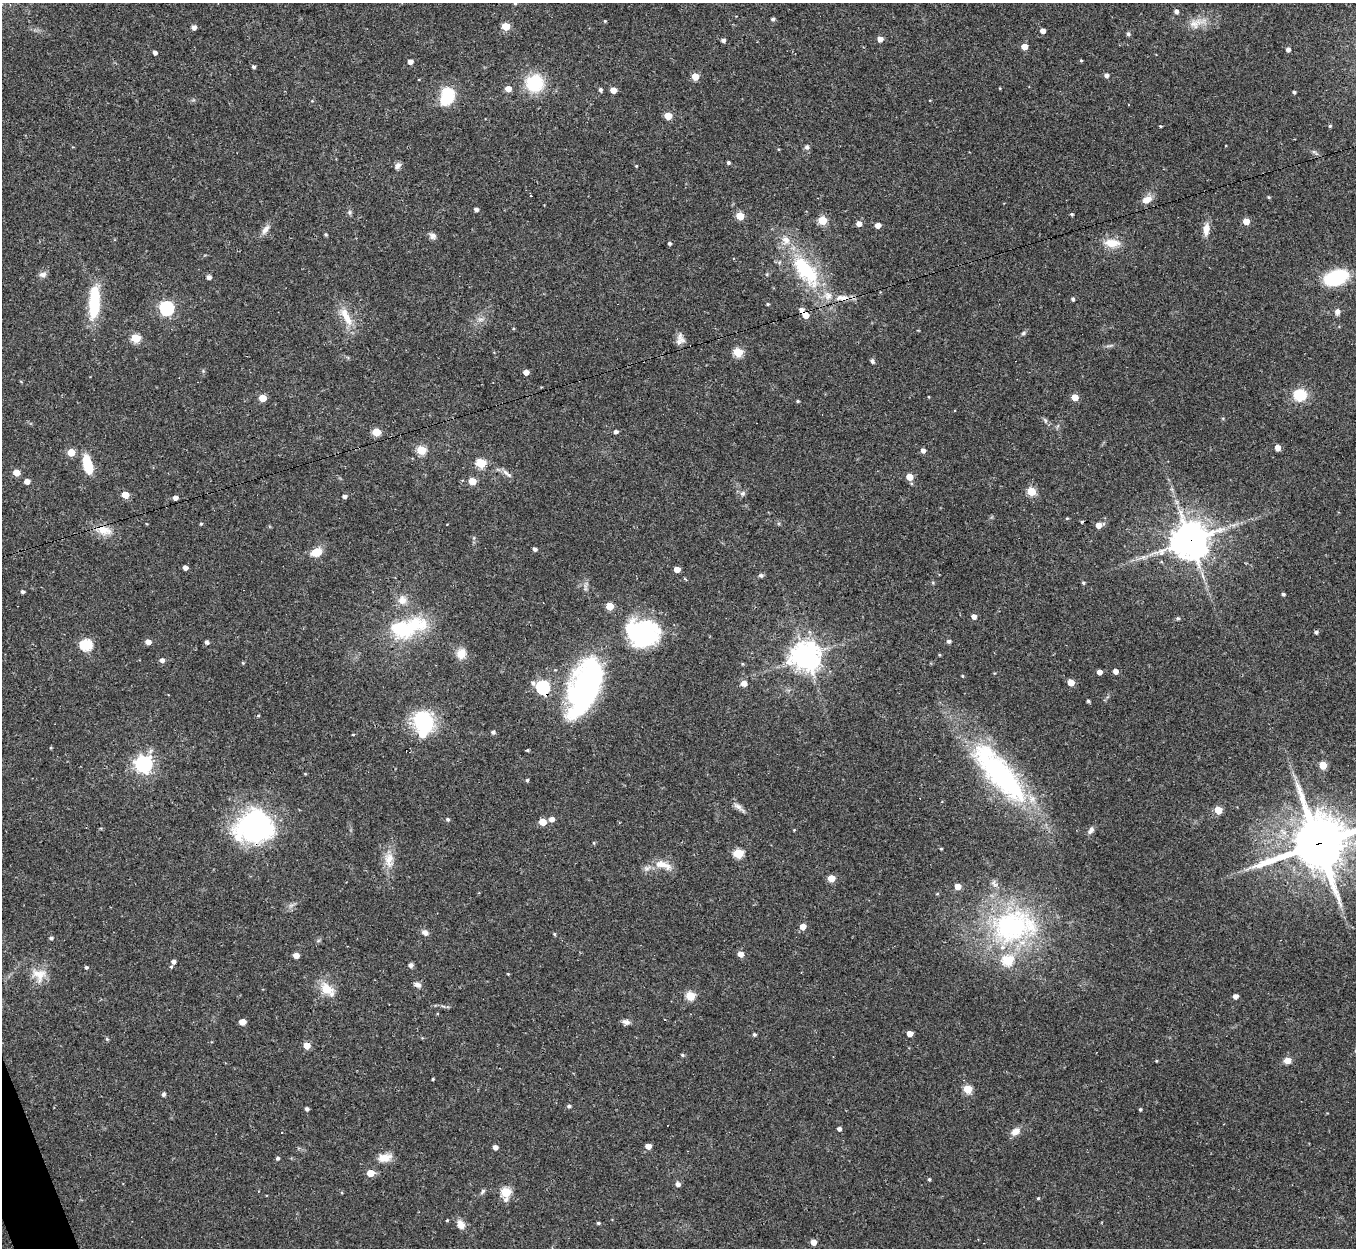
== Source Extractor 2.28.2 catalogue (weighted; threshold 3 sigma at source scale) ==
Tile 7 of 4 x 4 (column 3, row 2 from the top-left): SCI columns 2707-4060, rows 2633-3878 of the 5413 x 5393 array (HDU 1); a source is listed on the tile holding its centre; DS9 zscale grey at full resolution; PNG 1358 x 1250 px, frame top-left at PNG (2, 3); no overlay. Shown black and unused: <1% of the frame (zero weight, under 2 of 3 exposures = <1% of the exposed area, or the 3 px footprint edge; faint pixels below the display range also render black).
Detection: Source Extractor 2.28.2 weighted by HDU 2 'WHT'; one run over the whole footprint, this tile lists its part. Background 0.0562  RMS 0.0055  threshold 0.0246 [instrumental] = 3 sigma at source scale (4.5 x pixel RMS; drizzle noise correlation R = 1.50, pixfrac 1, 0.05/0.05 arcsec/px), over >= 5 px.
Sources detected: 224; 2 inside a brighter object's white glare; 5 cosmic-ray / hot-pixel residue — not listed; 4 inside a brighter listed object's ellipse — not listed separately; the other 213 listed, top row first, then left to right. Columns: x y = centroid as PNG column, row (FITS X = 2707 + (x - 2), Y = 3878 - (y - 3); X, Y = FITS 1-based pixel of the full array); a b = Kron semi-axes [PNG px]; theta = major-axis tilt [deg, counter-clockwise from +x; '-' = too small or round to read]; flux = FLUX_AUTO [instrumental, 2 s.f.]
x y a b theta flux
515 3 4 4 - 0.75
1176 11 5 4 - 1.9
773 19 4 3 - 1.2
605 21 4 4 - 0.56
1196 23 27 11 19 8.2
506 26 5 5 - 16
194 27 5 5 - 2.6
1043 31 4 4 - 3.7
1128 34 5 5 - 1.3
880 39 5 4 - 3.9
723 40 4 4 - 1.8
1024 47 5 4 - 8
1288 49 4 4 - 2.3
155 53 4 4 - 1.9
1081 60 4 4 - 0.55
410 62 4 4 - 3.2
253 67 4 4 - 1.2
1106 75 4 4 - 2
695 76 5 5 - 12
419 79 4 2 - 0.36
534 83 17 16 - 28
1000 88 3 3 - 0.41
508 89 5 4 - 6.2
600 90 5 4 - 1.3
613 90 5 4 - 5.8
1294 92 4 3 - 1.1
447 94 12 11 - 20
668 116 5 5 - 15
1160 126 3 3 - 0.54
1330 126 4 4 - 0.69
807 147 7 7 - 1.5
779 149 5 3 - 0.44
1315 152 14 4 -37 1.3
728 162 4 4 - 0.96
397 166 8 6 43 2.2
636 166 3 3 - 0.43
1269 197 5 4 - 0.61
1147 200 15 9 28 4.5
476 209 4 3 - 1.8
350 212 7 6 - 1.1
1072 214 3 3 - 0.84
740 216 5 5 - 15
822 220 5 5 - 24
1246 221 5 4 - 8.1
859 224 5 4 - 3.7
878 225 5 4 - 4.5
265 229 15 7 56 3.3
1206 229 17 8 85 4.7
326 234 4 4 - 0.76
433 236 9 8 - 2.1
669 243 4 4 - 1.1
1112 243 20 10 -2 8.6
806 271 53 23 -54 48
43 274 10 7 7 2.1
209 277 4 4 - 2.2
1336 278 16 10 19 45
844 297 21 7 -1 5.1
1073 299 4 3 - 1.2
94 302 36 10 87 30
768 304 4 3 - 0.75
167 308 6 6 - 120
802 310 6 6 - 2.9
1337 312 8 6 68 2.2
806 315 6 5 - 5.8
346 317 31 10 -62 9.9
480 319 10 5 0 1.9
1023 333 7 5 29 1
136 338 5 5 - 29
680 341 15 8 33 3.1
1109 346 12 2 12 1.1
738 352 5 5 - 29
872 361 6 5 - 1.3
203 371 5 5 - 0.68
526 372 5 4 - 4.1
1300 395 8 8 - 22
929 397 4 2 - 0.38
1075 397 5 4 - 8.8
262 398 5 5 - 12
798 401 4 3 - 0.66
1045 420 6 4 -71 0.95
376 432 5 5 - 17
615 432 5 4 - 1.8
1277 448 4 4 - 5.4
421 450 5 5 - 27
923 450 4 4 - 2.6
71 452 5 5 - 13
481 463 5 5 - 27
88 465 21 9 -76 14
505 472 11 6 -38 2.3
16 473 5 5 - 9.2
909 477 5 5 - 9.2
27 481 5 4 - 3.8
472 481 5 5 - 13
1031 491 5 5 - 23
742 493 7 7 - 1.6
125 495 5 5 - 9
344 496 4 4 - 1.7
175 498 4 4 - 2.8
1067 518 4 3 - 0.55
201 524 4 4 - 0.7
1099 525 7 5 14 4.4
1233 525 9 4 -4 1.5
104 530 22 12 -11 8.2
1190 541 12 12 - 1200
535 549 4 4 - 1.5
316 552 15 10 24 6.5
1143 557 7 5 43 1.4
185 568 4 4 - 2.9
677 569 5 4 - 6.2
761 575 6 5 - 1.2
1083 583 4 4 - 0.84
22 592 4 4 - 1.2
1283 594 4 3 - 1
402 600 12 12 - 5.2
610 606 5 5 - 14
974 617 5 4 - 3
1178 618 5 4 - 1
405 627 48 20 11 45
1316 632 4 3 - 1.3
642 633 36 30 -8 63
949 641 5 4 - 1.5
148 642 5 4 - 4
207 642 4 4 - 1.6
86 645 6 5 - 61
461 654 13 12 - 5.7
939 655 4 3 - 0.49
805 656 9 9 - 700
162 660 5 5 - 2.3
243 663 5 4 - 0.49
742 664 5 4 - 0.62
1115 671 4 4 - 3.6
1099 672 4 4 - 3.4
963 676 4 3 - 0.54
1071 682 5 4 - 9.2
744 684 5 5 - 4.6
543 687 7 6 - 85
584 688 60 28 69 140
546 695 4 4 - 9.6
1088 701 3 3 - 0.9
258 716 5 3 - 0.49
423 722 18 16 -58 48
493 732 5 5 - 1.2
353 734 4 3 - 0.47
51 748 5 3 - 0.48
527 750 4 3 - 1.2
144 764 7 6 - 220
1323 765 5 5 - 15
305 774 4 3 - 0.49
1000 774 90 28 -50 120
527 780 4 4 - 0.84
738 807 18 6 -36 2.8
1218 810 5 5 - 17
447 819 5 4 - 0.95
552 819 5 5 - 3.3
542 822 5 4 - 12
254 827 39 32 11 99
794 830 3 3 - 0.4
1091 830 11 6 56 2.2
594 843 5 4 - 0.61
1318 843 20 19 - 2500
941 849 3 3 - 0.47
738 853 5 5 - 30
389 860 23 12 90 8.4
663 865 23 9 -17 7
647 868 11 7 23 2.5
831 878 5 5 - 11
958 887 5 4 - 5.9
1013 926 66 45 9 97
803 927 5 5 - 5.2
425 932 9 7 -28 2.4
554 934 4 4 - 0.67
51 938 5 4 - 1.2
741 954 5 4 - 5.8
296 955 5 4 - 4.7
173 962 4 4 - 2.1
411 965 6 6 - 1.6
86 967 4 4 - 0.94
171 967 4 4 - 0.62
39 974 20 17 -23 9.1
508 974 4 3 - 0.45
418 985 9 7 -27 2.1
327 989 21 12 -43 10
690 996 5 5 - 25
1235 996 4 4 - 2.6
242 1022 5 4 - 6.1
626 1022 9 7 -17 2.3
754 1034 4 4 - 1
910 1034 5 4 - 5.4
107 1039 5 4 - 0.73
307 1046 5 5 - 7.6
682 1055 5 4 - 0.79
1288 1060 8 7 - 3.5
433 1079 3 3 - 0.63
968 1089 5 5 - 22
163 1094 5 4 - 1.1
569 1106 5 4 - 1.1
307 1109 4 4 - 1.5
1140 1109 4 3 - 0.75
839 1129 4 4 - 1.9
1015 1131 12 8 34 4
648 1146 5 4 - 4.4
495 1147 4 4 - 2.7
278 1158 4 4 - 1.1
384 1158 17 9 11 6.5
370 1173 5 5 - 10
929 1179 4 3 - 0.78
678 1184 5 5 - 2.6
483 1191 9 4 55 1.1
506 1192 6 5 - 34
1038 1198 4 3 - 0.65
598 1223 4 3 - 0.78
461 1224 12 8 -63 4.1
813 1242 5 4 - 4.7
Overlapping masked pixels (flux is a lower limit): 6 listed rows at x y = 844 297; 1190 541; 543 687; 546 695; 254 827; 1318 843
Isophote crosses this tile's border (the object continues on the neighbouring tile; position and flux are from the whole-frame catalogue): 2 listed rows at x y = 515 3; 1318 843